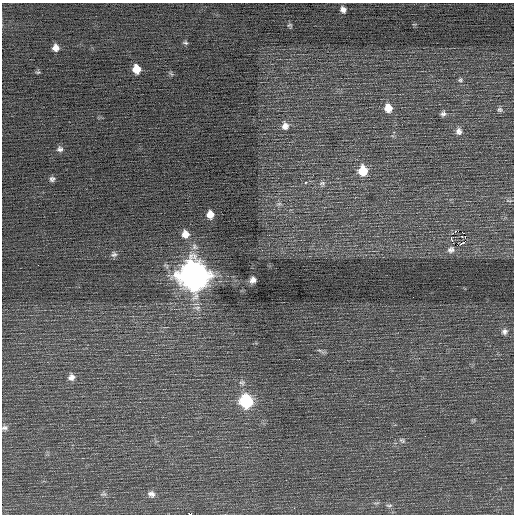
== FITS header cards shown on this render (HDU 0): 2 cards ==
NAXIS1  =                  512 / Axis length
NAXIS2  =                  512 / Axis length

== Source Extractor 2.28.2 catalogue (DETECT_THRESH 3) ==
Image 512 x 512 px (HDU 0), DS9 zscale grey, 1 PNG px = 1 image px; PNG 516 x 516 px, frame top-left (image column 1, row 512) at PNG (2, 3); no overlay
Background 0.249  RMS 0.78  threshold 2.34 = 3 sigma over >= 5 px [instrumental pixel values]
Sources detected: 43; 1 with non-positive FLUX_AUTO (blend fragments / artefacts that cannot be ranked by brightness) is not listed; the other 42 listed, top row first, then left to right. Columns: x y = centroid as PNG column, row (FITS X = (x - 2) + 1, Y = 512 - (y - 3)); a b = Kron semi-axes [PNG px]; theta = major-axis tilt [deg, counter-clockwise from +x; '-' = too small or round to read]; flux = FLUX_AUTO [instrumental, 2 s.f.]
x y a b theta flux
343 9 7 6 - 230
289 25 6 4 5 74
185 43 6 5 - 85
56 48 6 6 - 300
136 69 7 7 - 740
38 72 7 4 10 66
171 74 8 3 -44 65
460 80 7 6 - 100
388 108 9 8 - 600
500 110 7 6 - 110
443 114 5 4 - 130
285 126 11 10 - 400
459 131 9 8 - 250
60 149 8 7 - 170
363 171 10 8 -88 1200
52 179 6 6 - 140
306 182 3 2 - 180
322 183 8 7 - 150
509 201 10 3 -6 84
279 204 8 5 7 130
210 214 7 7 - 500
458 231 3 2 - 2000
185 234 9 8 - 450
461 236 3 2 - 56
451 238 4 3 - 1400
451 250 6 5 - 170
114 254 8 7 - 160
38 265 2 2 - 100
194 275 13 12 - 69000
253 280 6 5 - 250
504 331 8 7 - 180
320 351 13 3 -25 110
71 377 8 7 - 260
242 382 8 6 6 150
246 401 9 8 - 4600
4 428 9 6 11 150
402 440 10 6 -29 140
104 494 8 5 0 110
151 494 9 7 -18 230
389 505 9 4 0 98
294 508 2 2 - 28
190 514 4 2 - 2800
At the frame edge (FLAGS 8, measured only in part): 2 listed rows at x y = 4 428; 190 514
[1 non-positive-flux detection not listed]